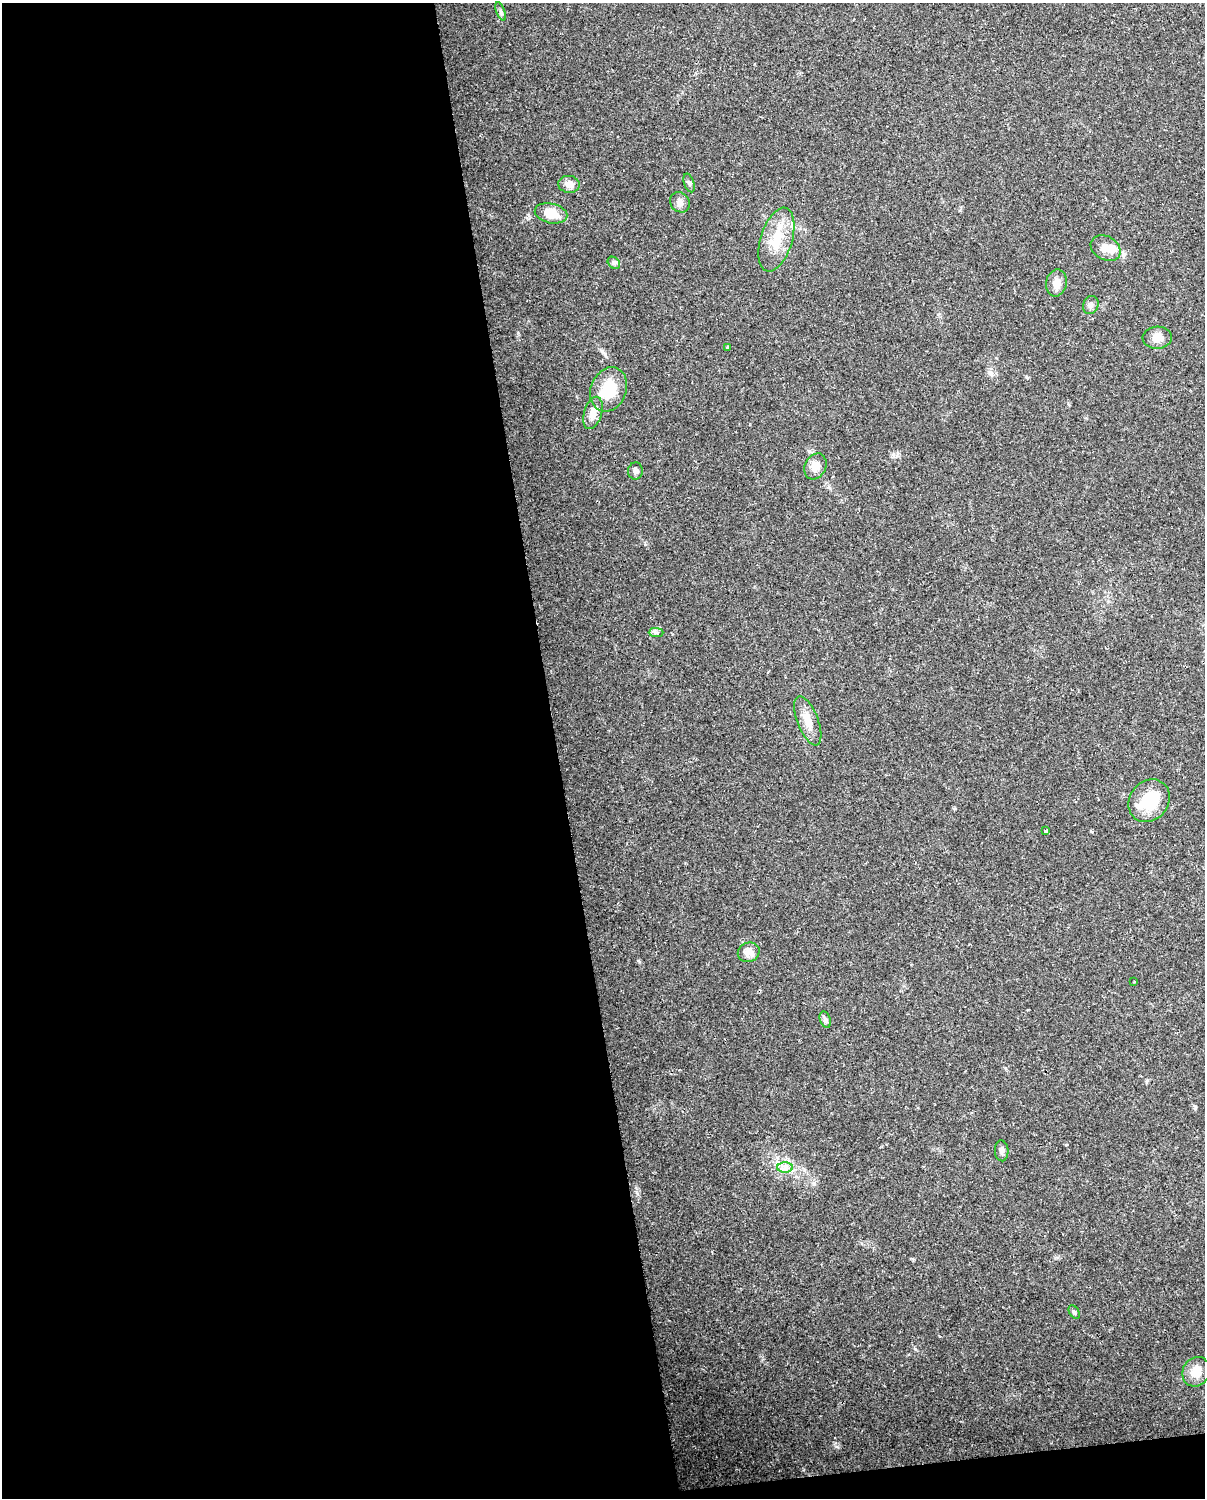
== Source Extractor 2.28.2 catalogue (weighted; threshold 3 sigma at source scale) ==
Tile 9 of 4 x 3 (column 1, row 3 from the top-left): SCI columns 1-1203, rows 28-1523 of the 4812 x 4588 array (HDU 1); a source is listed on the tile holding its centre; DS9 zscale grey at full resolution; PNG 1207 x 1500 px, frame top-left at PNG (2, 3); each listed source drawn as its Kron ellipse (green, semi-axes under 4 px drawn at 4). Shown black and unused: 47% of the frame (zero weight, under 2 of 3 exposures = <1% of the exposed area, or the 3 px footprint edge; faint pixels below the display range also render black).
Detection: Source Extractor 2.28.2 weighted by HDU 2 'WHT'; one run over the whole footprint, this tile lists its part. Background 0.0362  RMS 0.0036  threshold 0.0163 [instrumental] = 3 sigma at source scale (4.5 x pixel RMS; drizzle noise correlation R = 1.50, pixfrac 1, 0.0396/0.0396 arcsec/px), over >= 5 px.
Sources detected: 28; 1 inside a brighter object's white glare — neither listed nor drawn; the other 27 listed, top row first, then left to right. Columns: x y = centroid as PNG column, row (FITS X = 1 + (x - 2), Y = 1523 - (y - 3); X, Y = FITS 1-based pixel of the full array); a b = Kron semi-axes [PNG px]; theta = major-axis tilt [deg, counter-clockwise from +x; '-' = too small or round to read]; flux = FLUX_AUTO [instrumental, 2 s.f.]
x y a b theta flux
501 11 10 3 -69 0.66
689 183 10 5 -71 0.83
569 184 11 8 -7 2.9
680 202 11 9 -50 1.8
551 213 16 10 -13 6
776 240 33 16 73 11
1106 248 16 12 -30 3.8
614 263 7 5 -44 0.75
1056 283 13 10 78 3.2
1091 305 9 7 64 1.2
1157 338 14 11 3 3.9
727 347 4 3 - 1
609 389 23 17 68 12
593 413 17 9 73 3.2
815 466 13 10 62 3.6
635 471 8 7 - 1.3
656 632 7 4 0 0.87
808 721 26 10 -68 4.7
1149 801 23 19 51 14
1046 831 3 2 - 0.5
749 952 11 9 24 3.5
1134 982 3 2 - 0.23
825 1020 8 5 -71 0.91
1002 1151 10 7 -87 1.1
785 1168 8 5 0 1.4
1074 1312 7 4 -59 0.61
1196 1372 15 13 57 5.3
Unlisted compact peaks at least as high as the median listed source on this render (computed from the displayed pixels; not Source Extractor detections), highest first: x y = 837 1447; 915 1349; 1195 1108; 528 219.